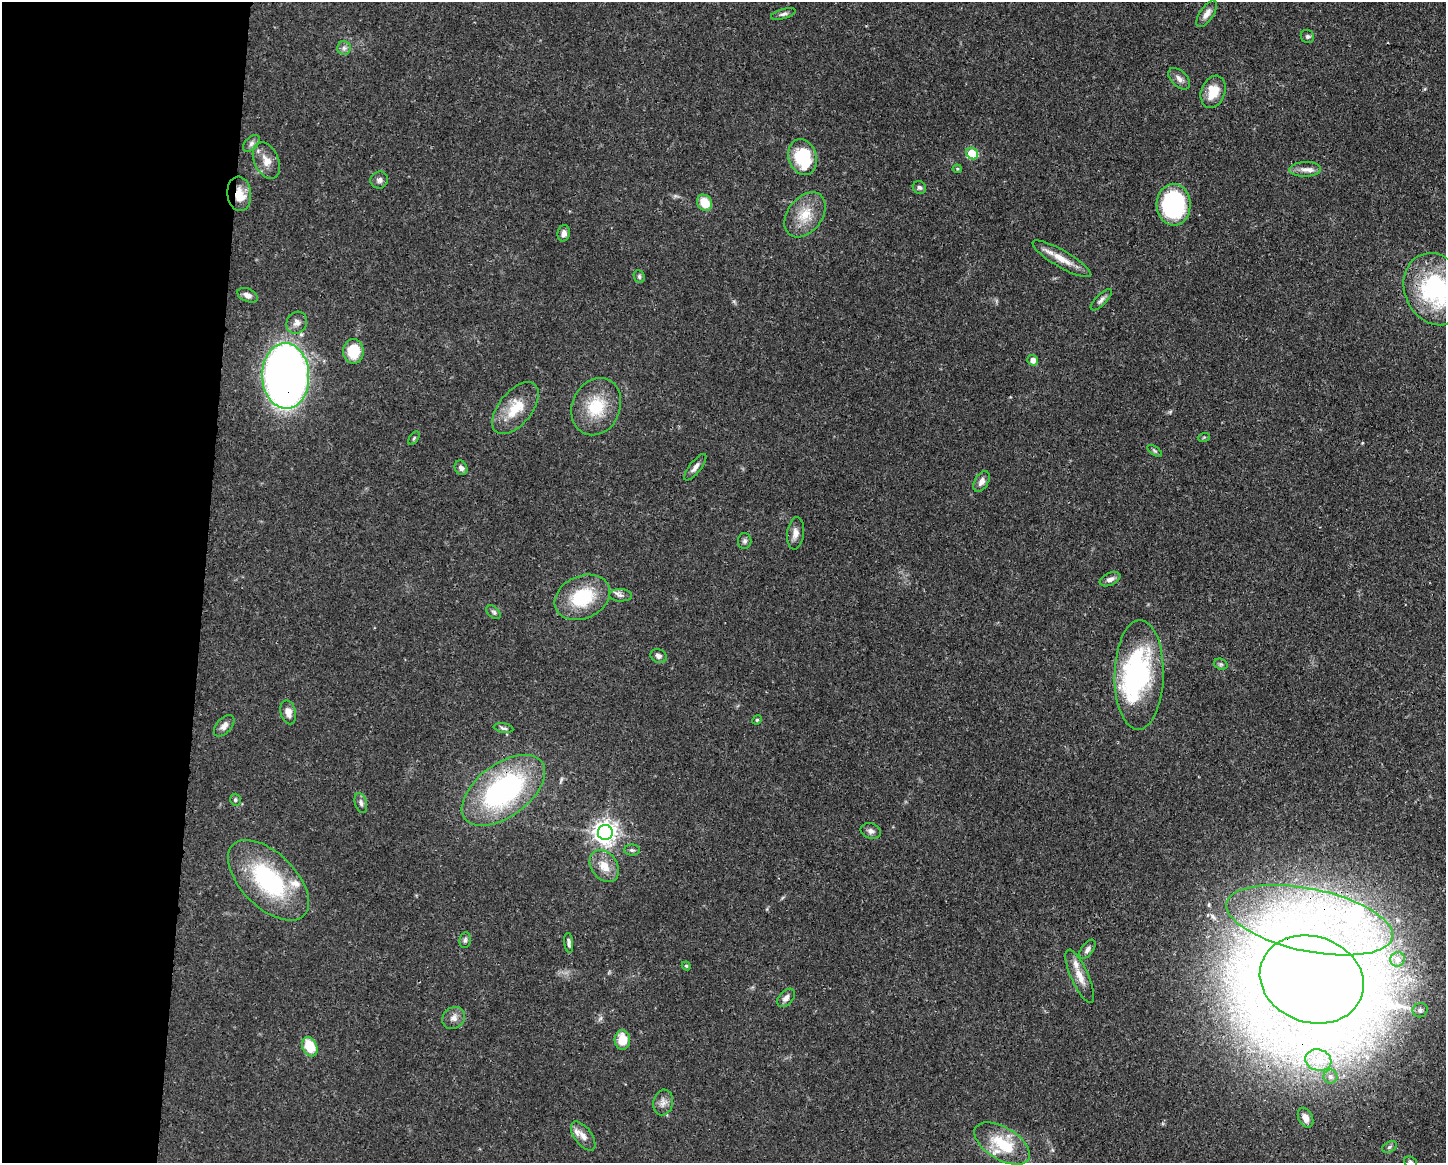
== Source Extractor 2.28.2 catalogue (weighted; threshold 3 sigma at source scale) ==
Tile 4 of 3 x 4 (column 1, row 2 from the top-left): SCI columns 116-1559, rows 2328-3488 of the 4674 x 4656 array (HDU 1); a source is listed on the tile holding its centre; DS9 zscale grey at full resolution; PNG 1448 x 1165 px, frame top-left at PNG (2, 2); each listed source drawn as its Kron ellipse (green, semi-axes under 4 px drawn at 4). Shown black and unused: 14% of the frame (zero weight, under 3 of 4 exposures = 1% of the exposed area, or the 3 px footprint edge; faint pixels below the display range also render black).
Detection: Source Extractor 2.28.2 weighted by HDU 2 'WHT'; one run over the whole footprint, this tile lists its part. Background 0.0441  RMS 0.0029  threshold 0.0131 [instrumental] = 3 sigma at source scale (4.5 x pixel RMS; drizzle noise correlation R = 1.50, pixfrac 1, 0.05/0.05 arcsec/px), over >= 5 px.
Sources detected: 85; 1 inside a brighter object's white glare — neither listed nor drawn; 6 inside a brighter listed object's ellipse — not listed separately; the other 78 listed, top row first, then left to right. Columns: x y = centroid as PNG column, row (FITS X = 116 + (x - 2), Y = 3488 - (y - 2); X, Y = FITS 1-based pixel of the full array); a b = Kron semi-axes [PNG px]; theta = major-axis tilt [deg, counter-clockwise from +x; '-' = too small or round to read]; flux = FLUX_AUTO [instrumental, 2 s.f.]
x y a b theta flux
783 14 12 5 16 0.91
1207 14 15 6 57 2
1307 36 7 6 - 0.66
344 48 7 7 - 0.91
1179 79 13 7 -44 1.5
1213 92 16 12 69 5.8
251 143 10 6 46 1
972 154 6 5 - 13
802 157 18 14 -73 16
266 161 19 12 -66 3.5
957 169 4 4 - 0.33
1305 169 16 7 2 2
379 180 9 8 - 1.1
919 188 7 6 - 0.73
239 194 17 12 -84 4.9
704 203 8 7 - 6
1174 205 21 17 -88 33
805 215 25 17 52 6.8
564 233 8 6 78 1.4
1062 259 33 8 -30 4.7
639 276 7 5 -64 0.57
1435 289 37 30 -66 42
248 295 11 6 -24 1.5
1101 300 14 5 46 1.1
297 323 11 10 - 1.8
353 351 12 10 -90 9.2
1033 360 5 5 - 2.1
286 376 33 23 -88 250
596 407 29 24 67 12
515 408 30 16 51 8.4
1204 437 6 3 19 0.32
414 438 8 4 55 0.42
1155 451 8 4 -35 0.47
695 467 16 5 52 1.6
461 468 7 6 - 1.3
981 481 11 6 61 1.8
795 533 16 8 83 2
745 541 8 6 89 0.8
1110 579 11 6 23 1.4
620 595 11 6 -2 1.1
582 597 29 21 25 16
494 612 8 5 -40 0.69
659 656 8 6 -25 1
1221 664 7 5 -20 0.6
1139 675 55 24 89 52
288 712 12 7 -75 2.3
757 720 5 4 - 0.37
224 726 13 7 48 1.7
503 728 10 4 -10 0.71
503 790 48 26 36 57
235 800 6 5 - 0.55
361 803 10 6 -75 1.1
871 831 10 7 -17 1.1
605 832 7 7 - 240
632 850 8 5 -1 0.69
604 866 17 13 -54 4.4
268 880 50 27 -45 34
1309 920 85 31 -12 75
465 940 8 5 80 0.76
569 943 10 4 -83 0.94
1087 949 11 6 54 1.2
1397 959 7 7 - 1.1
686 966 4 4 - 0.33
1080 976 29 8 -66 3.8
1312 979 53 43 -18 1300
786 998 11 7 47 1.6
1420 1010 7 7 - 0.96
454 1018 12 10 39 1.9
622 1040 10 7 -89 5.6
310 1047 10 7 -66 8
1318 1060 13 10 -17 4.2
1330 1076 7 7 - 0.98
663 1102 13 10 76 1.9
1305 1118 10 7 -64 3.2
583 1136 17 8 -54 2.3
1002 1143 31 16 -31 11
1389 1147 8 5 28 0.67
1410 1162 7 5 -22 0.54
Overlapping masked pixels (flux is a lower limit): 5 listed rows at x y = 239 194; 286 376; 503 790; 1309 920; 1312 979
Isophote crosses this tile's border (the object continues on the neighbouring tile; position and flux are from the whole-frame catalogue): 2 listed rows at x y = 1435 289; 1410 1162